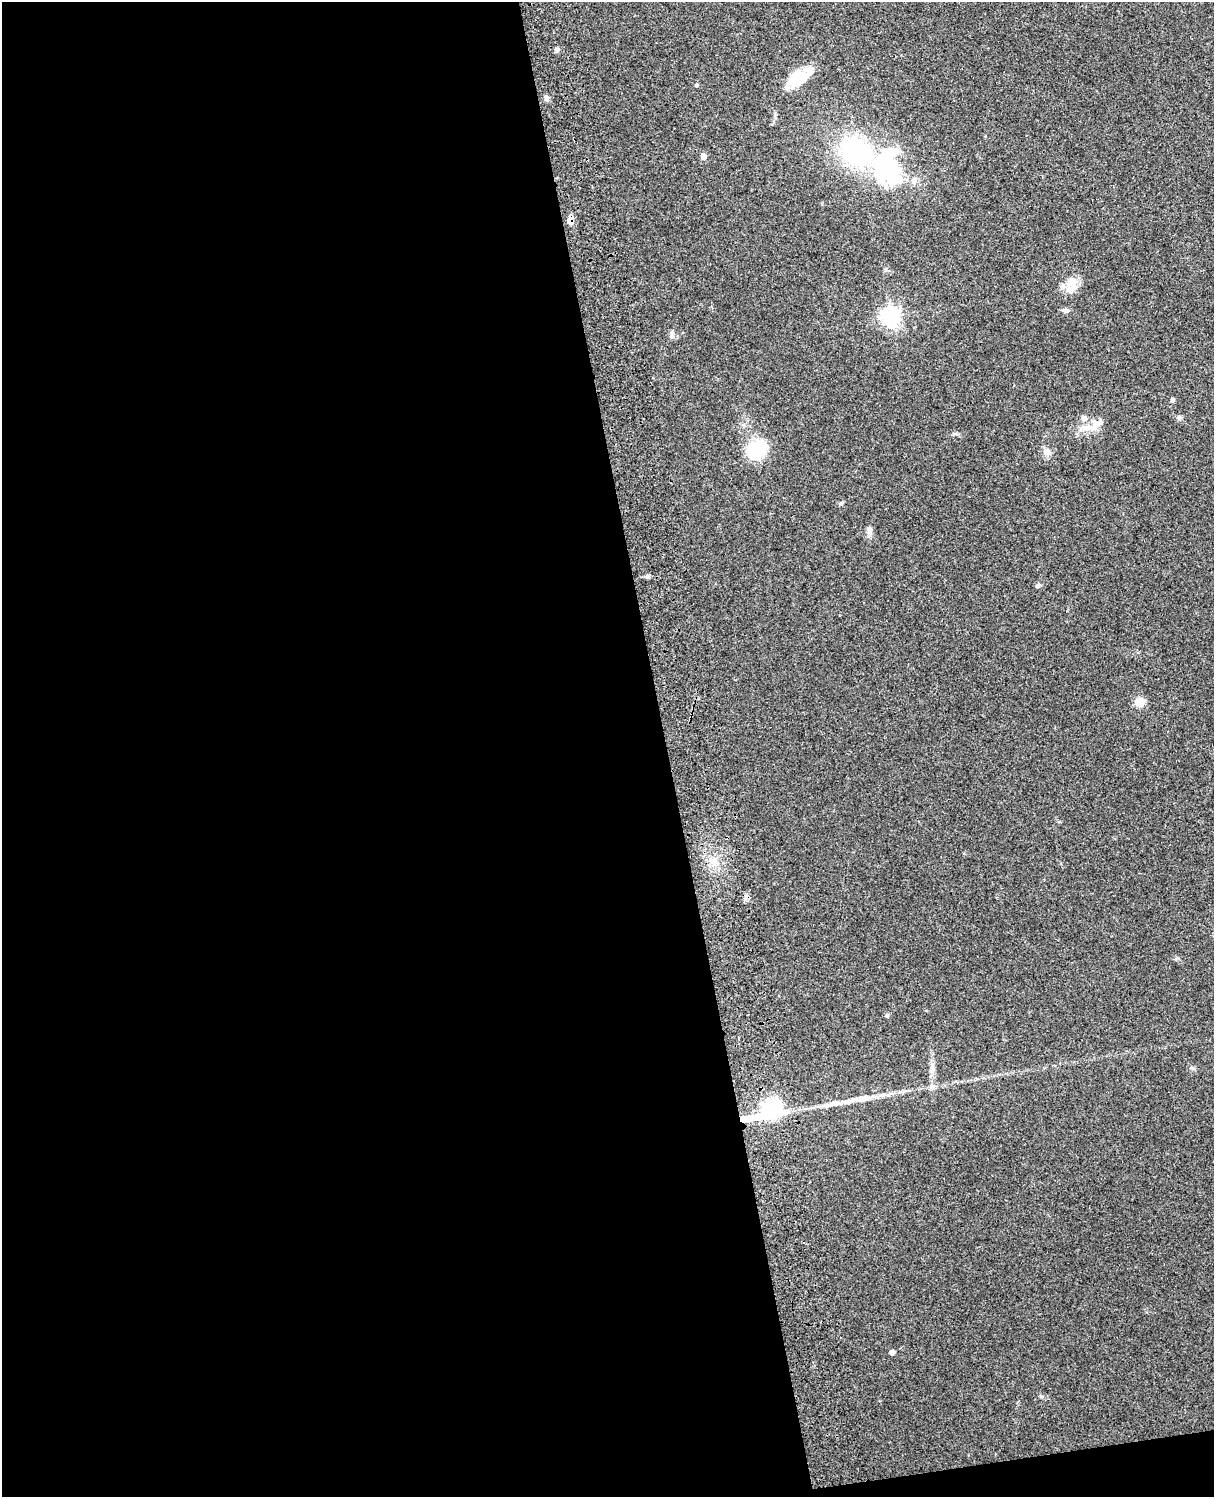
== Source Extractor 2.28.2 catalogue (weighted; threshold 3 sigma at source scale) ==
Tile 9 of 4 x 3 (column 1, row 3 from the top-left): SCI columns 119-1330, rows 165-1659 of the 5087 x 4927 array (HDU 1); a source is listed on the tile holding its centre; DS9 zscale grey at full resolution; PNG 1216 x 1499 px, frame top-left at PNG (2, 2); no overlay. Shown black and unused: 56% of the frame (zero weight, under 3 of 4 exposures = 6% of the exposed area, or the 3 px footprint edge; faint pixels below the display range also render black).
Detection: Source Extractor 2.28.2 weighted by HDU 2 'WHT'; one run over the whole footprint, this tile lists its part. Background 0.209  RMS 0.0082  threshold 0.0369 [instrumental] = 3 sigma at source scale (4.5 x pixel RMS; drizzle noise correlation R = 1.50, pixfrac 1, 0.05/0.05 arcsec/px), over >= 5 px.
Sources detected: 36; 1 inside a brighter object's white glare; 1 cosmic-ray / hot-pixel residue — not listed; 6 inside a brighter listed object's ellipse — not listed separately; the other 28 listed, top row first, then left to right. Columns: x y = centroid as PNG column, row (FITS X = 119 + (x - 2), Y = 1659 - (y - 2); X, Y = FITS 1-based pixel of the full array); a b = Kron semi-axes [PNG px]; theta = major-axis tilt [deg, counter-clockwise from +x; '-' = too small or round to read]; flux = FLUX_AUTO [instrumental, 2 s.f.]
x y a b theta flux
557 49 6 5 - 2.3
798 77 31 14 29 27
697 85 4 4 - 0.94
546 98 8 6 -60 2.3
856 152 26 20 -26 120
703 156 5 5 - 5.4
884 169 47 38 69 85
570 220 10 7 74 4.6
1072 282 15 14 - 10
1066 310 8 6 -11 2.5
891 316 7 7 - 330
672 336 6 5 - 1.8
1172 400 5 4 - 1.9
1084 418 7 7 - 3.2
1086 428 36 7 -2 9
757 449 24 19 22 32
1047 452 11 9 87 4.4
869 530 14 5 -80 3.1
647 576 8 5 6 1.8
1038 586 8 5 31 1.7
1140 702 13 10 42 7.2
713 861 11 7 10 5
887 1015 5 4 - 1.1
853 1100 20 6 14 8
832 1104 21 5 13 6.7
772 1109 23 20 39 55
748 1118 41 8 8 21
892 1352 4 4 - 3.4
Overlapping masked pixels (flux is a lower limit): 2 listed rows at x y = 570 220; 748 1118
Unlisted compact peaks at least as high as the median listed source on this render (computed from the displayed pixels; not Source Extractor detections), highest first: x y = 1179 418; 840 504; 1041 1396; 954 434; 1176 959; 885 270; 1193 1068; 1059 822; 931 1071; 932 1086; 985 136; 822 204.